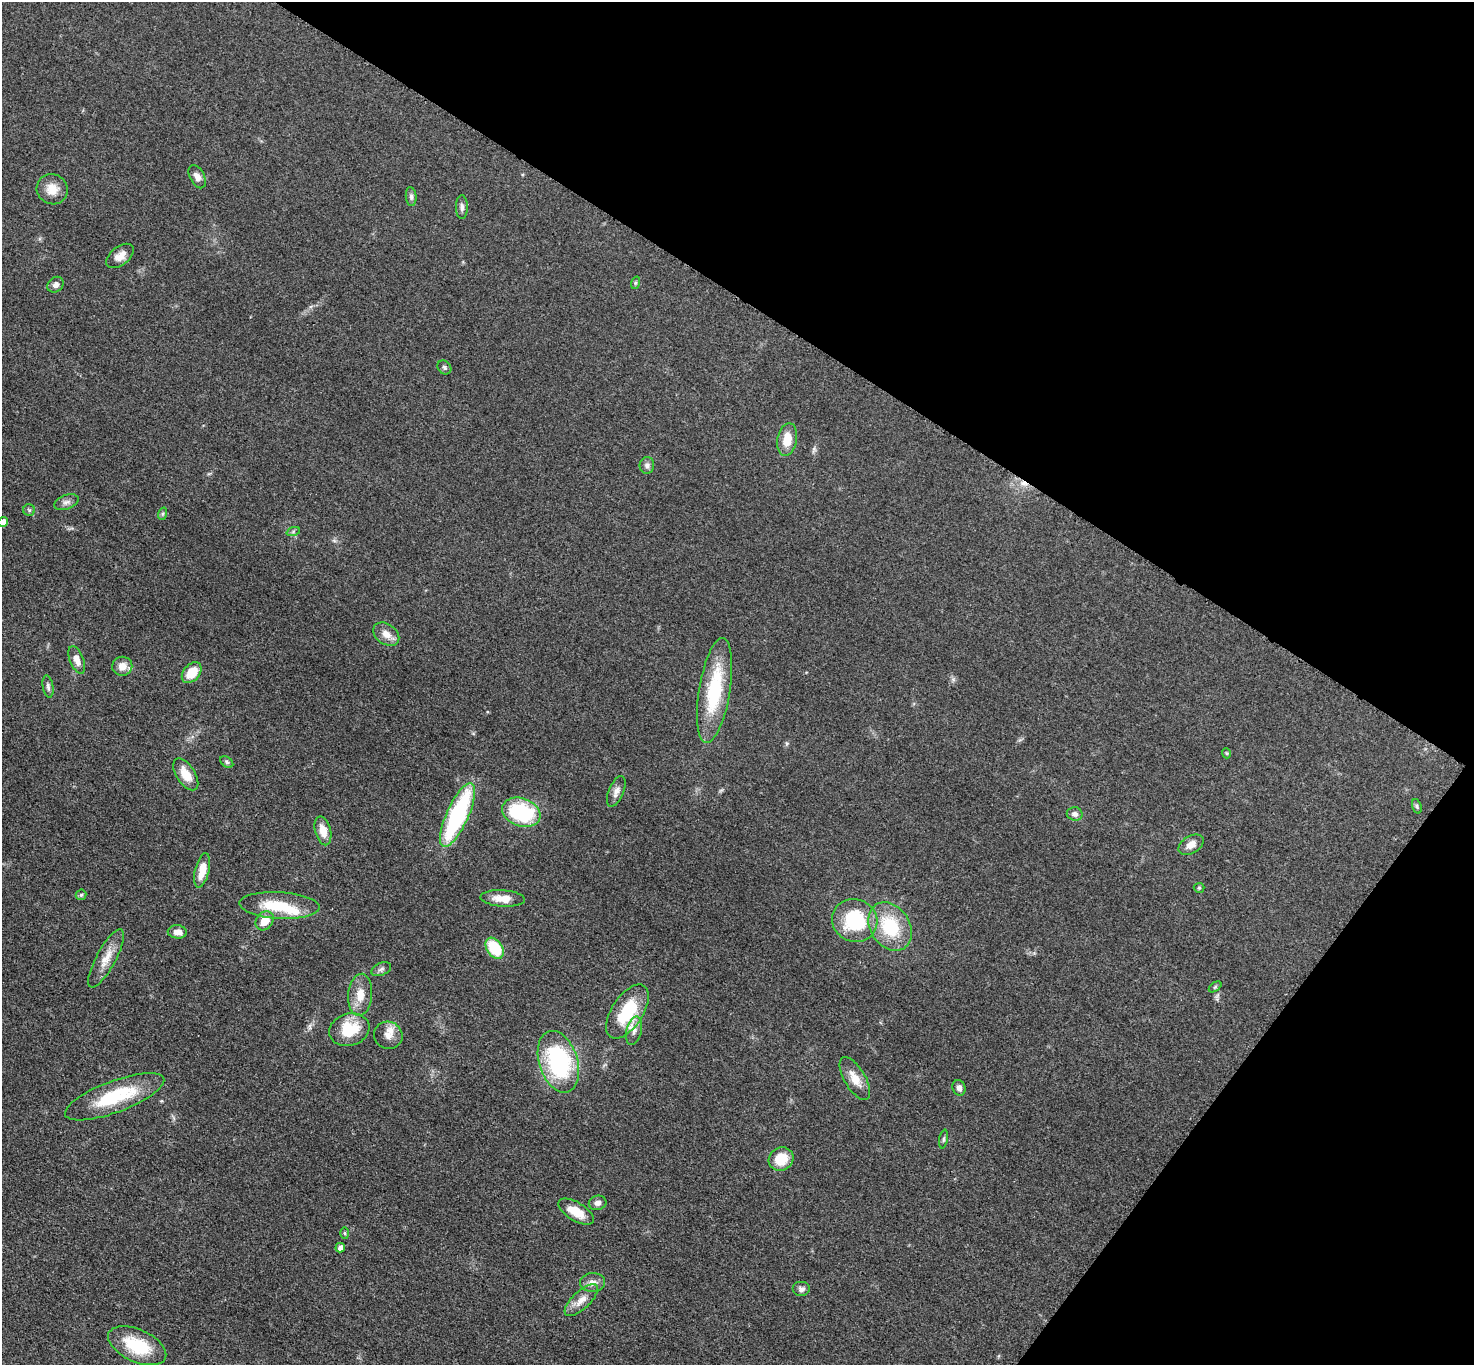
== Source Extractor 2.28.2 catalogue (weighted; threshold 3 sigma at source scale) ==
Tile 8 of 4 x 4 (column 4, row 2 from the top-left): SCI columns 4431-5902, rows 2888-4250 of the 5911 x 5916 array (HDU 1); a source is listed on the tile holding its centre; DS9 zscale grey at full resolution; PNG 1476 x 1367 px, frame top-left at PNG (2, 2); each listed source drawn as its Kron ellipse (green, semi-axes under 4 px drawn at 4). Shown black and unused: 30% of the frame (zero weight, under 3 of 5 exposures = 1% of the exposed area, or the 3 px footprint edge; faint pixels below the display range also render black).
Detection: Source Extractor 2.28.2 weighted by HDU 2 'WHT'; one run over the whole footprint, this tile lists its part. Background 0.0533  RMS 0.0058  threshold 0.0262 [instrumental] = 3 sigma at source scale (4.5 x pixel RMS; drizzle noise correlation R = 1.50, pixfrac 1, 0.05/0.05 arcsec/px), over >= 5 px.
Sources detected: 65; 1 inside a brighter object's white glare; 1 cosmic-ray / hot-pixel residue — neither listed nor drawn; the other 63 listed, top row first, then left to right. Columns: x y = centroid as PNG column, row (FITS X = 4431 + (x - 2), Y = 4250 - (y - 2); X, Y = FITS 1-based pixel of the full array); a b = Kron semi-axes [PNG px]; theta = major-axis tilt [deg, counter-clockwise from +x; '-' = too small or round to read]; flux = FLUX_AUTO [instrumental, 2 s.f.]
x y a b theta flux
197 177 12 7 -62 3.7
52 189 16 15 - 7.9
411 197 9 5 -85 1.5
462 207 12 6 -89 2
120 256 16 9 38 5
635 283 6 4 71 0.8
55 285 9 7 39 2.5
444 367 7 6 - 1.3
787 440 16 10 79 10
647 465 8 7 - 2
66 502 13 7 20 2.5
29 510 6 5 - 1.1
162 514 6 4 71 0.85
3 522 5 4 - 4.2
293 532 7 4 19 0.93
386 634 14 10 -36 5.4
77 660 14 7 -68 4.6
122 666 10 9 - 5.7
192 673 12 8 48 11
48 687 11 5 -80 1.7
715 690 53 15 81 41
1226 753 5 3 - 0.59
227 762 7 5 -37 1.1
186 774 18 9 -57 8.5
616 791 16 7 67 3.3
1417 806 7 4 -72 0.99
521 812 20 14 -20 50
1075 814 8 6 -11 2.5
458 815 35 11 66 81
323 831 15 8 -76 7.4
1191 845 14 8 31 4.6
202 870 17 7 76 8.3
1199 888 5 5 - 0.76
81 895 5 5 - 0.88
503 898 22 8 -4 8
279 905 40 13 -3 24
265 921 10 8 51 9.3
855 921 23 21 -27 38
890 927 26 19 -57 31
177 932 9 6 -4 4.3
495 948 11 8 -56 24
106 958 32 10 62 8.9
381 969 10 6 22 1.8
1215 987 7 4 37 0.77
360 995 21 12 85 8.5
627 1012 31 15 57 30
349 1030 20 16 16 20
634 1031 14 7 77 3.9
388 1035 14 13 - 5.9
558 1062 32 19 -72 70
855 1079 24 10 -59 8.1
959 1088 8 6 -74 2.5
115 1097 53 16 20 37
944 1139 9 3 79 1
781 1159 12 11 - 13
598 1203 9 7 14 2.5
576 1212 20 9 -32 10
345 1233 5 4 - 0.74
340 1248 5 4 - 3.4
593 1282 12 9 2 3.8
801 1289 9 7 0 2.1
581 1300 21 8 43 6.2
137 1346 31 16 -24 26
Isophote crosses this tile's border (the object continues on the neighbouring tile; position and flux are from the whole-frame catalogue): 1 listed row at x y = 3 522